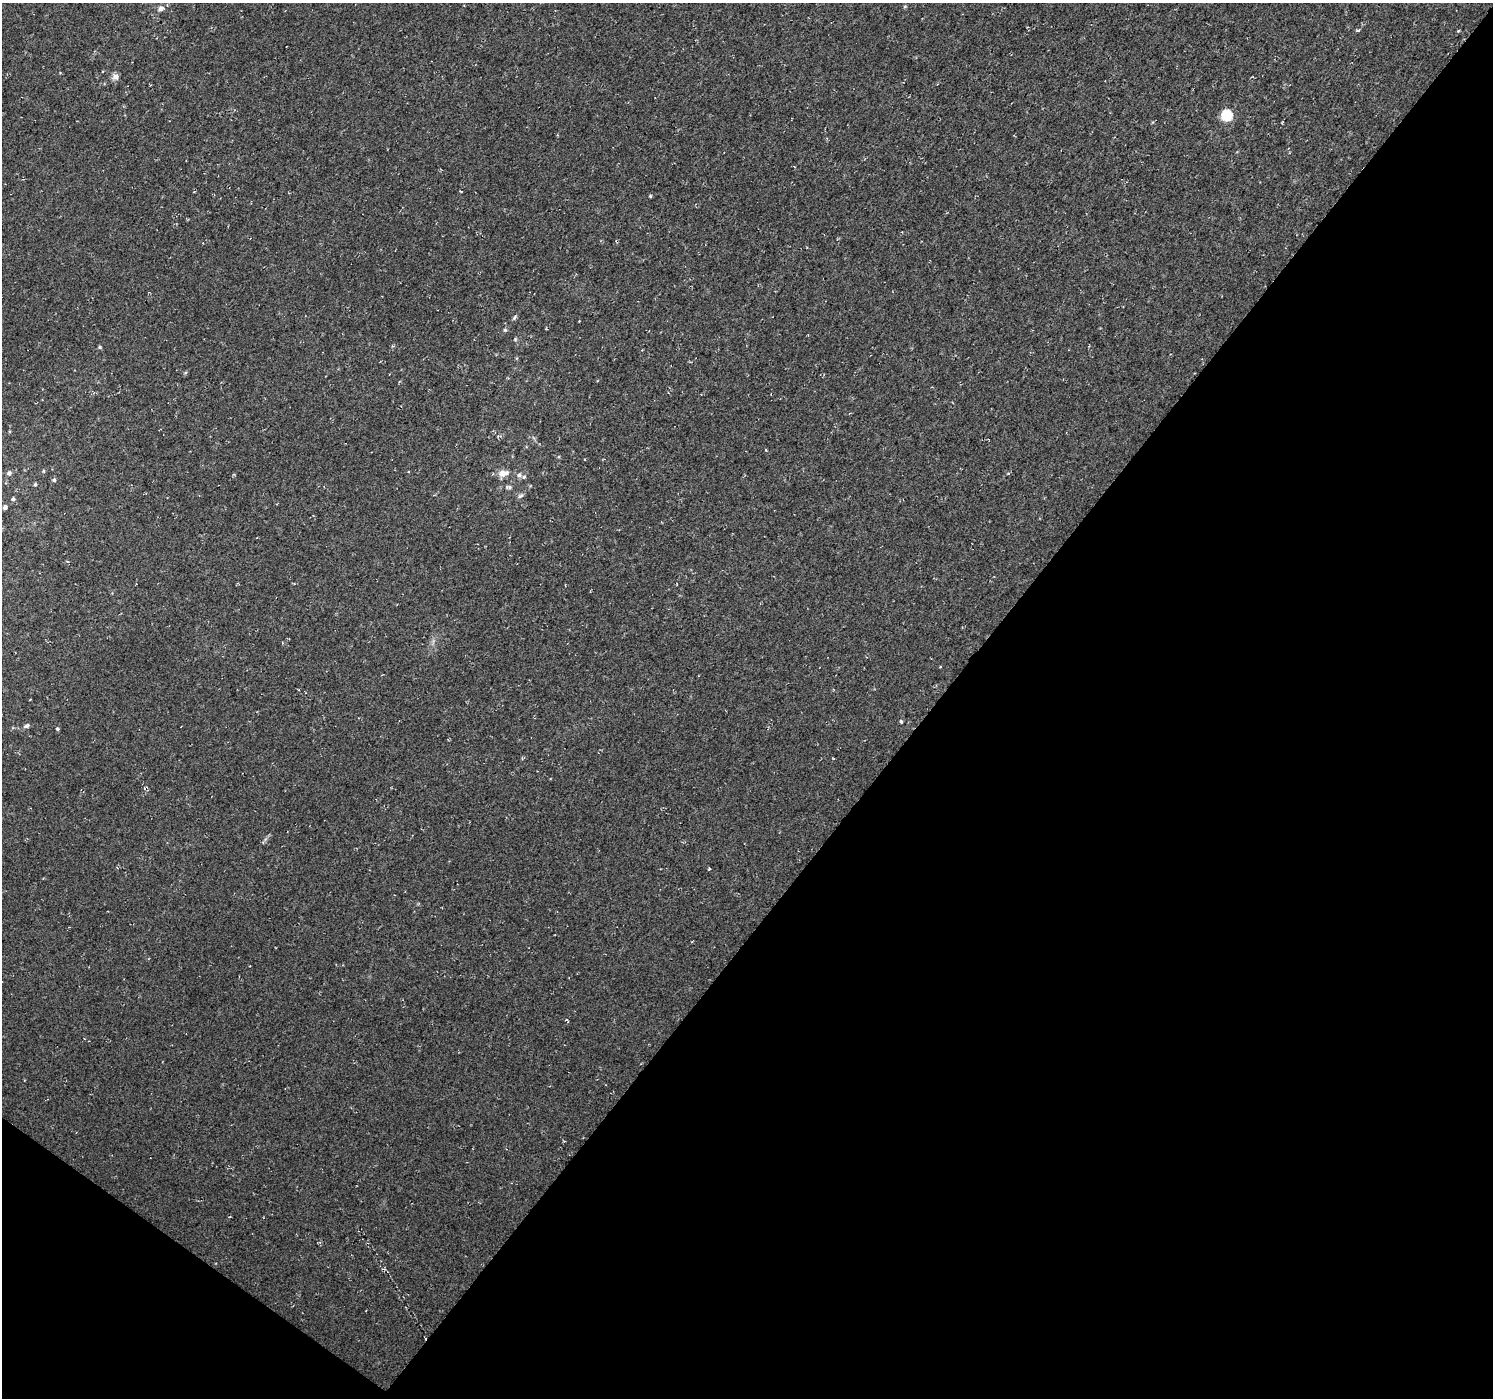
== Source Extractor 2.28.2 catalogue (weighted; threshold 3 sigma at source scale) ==
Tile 15 of 4 x 4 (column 3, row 4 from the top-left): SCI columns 2986-4476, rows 180-1575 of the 5971 x 6010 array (HDU 1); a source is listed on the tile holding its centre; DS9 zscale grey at full resolution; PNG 1495 x 1400 px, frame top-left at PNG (2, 3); no overlay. Shown black and unused: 40% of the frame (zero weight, under 2 of 3 exposures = <1% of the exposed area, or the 3 px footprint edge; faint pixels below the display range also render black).
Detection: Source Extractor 2.28.2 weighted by HDU 2 'WHT'; one run over the whole footprint, this tile lists its part. Background 0.021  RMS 0.0065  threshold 0.0291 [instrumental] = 3 sigma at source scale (4.5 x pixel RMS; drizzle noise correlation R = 1.50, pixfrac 1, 0.0396/0.0396 arcsec/px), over >= 5 px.
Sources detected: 23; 1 cosmic-ray / hot-pixel residue — not listed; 1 inside a brighter listed object's ellipse — not listed separately; the other 21 listed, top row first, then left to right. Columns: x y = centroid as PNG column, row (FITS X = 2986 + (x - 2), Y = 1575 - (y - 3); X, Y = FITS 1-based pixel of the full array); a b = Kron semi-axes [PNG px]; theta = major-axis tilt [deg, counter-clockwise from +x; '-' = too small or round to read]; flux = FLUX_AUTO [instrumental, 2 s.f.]
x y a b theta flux
161 8 6 6 - 2.5
116 77 7 6 - 3.3
1227 115 6 6 - 39
650 196 4 3 - 0.7
515 317 7 3 55 1.1
505 330 5 5 - 0.91
515 339 5 4 - 0.74
100 347 4 4 - 0.82
766 450 4 3 - 0.47
9 473 6 6 - 1.7
503 473 10 8 8 5.8
519 475 6 5 - 1.7
54 480 5 5 - 1.2
35 484 5 4 - 0.8
509 487 8 5 12 1.2
520 496 9 3 34 1.2
13 499 5 4 - 1.1
5 507 5 5 - 2.1
901 722 5 3 - 0.83
27 726 7 5 19 1.6
57 729 4 4 - 0.92